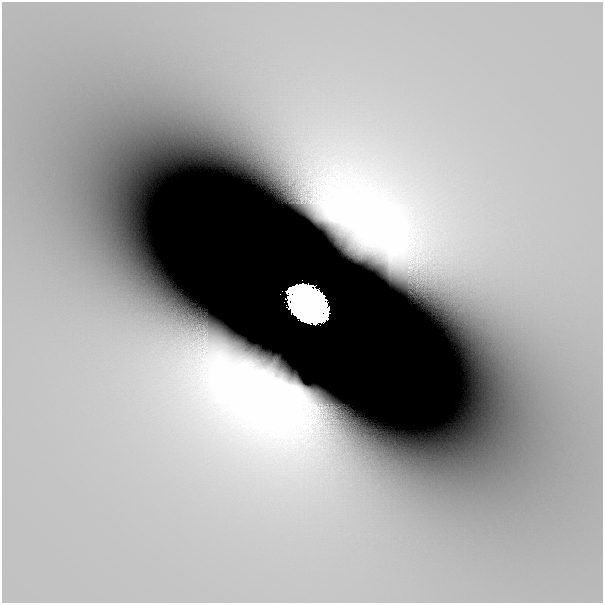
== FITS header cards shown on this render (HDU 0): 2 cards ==
NAXIS1  =                  601
NAXIS2  =                  601

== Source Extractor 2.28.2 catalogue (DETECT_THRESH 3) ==
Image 601 x 601 px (HDU 0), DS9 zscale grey, 1 PNG px = 1 image px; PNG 605 x 605 px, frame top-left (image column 1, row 601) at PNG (2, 2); no overlay
Background 9.06e-12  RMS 2.0e-11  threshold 6.01e-11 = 3 sigma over >= 5 px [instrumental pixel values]
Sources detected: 5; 3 with non-positive FLUX_AUTO (blend fragments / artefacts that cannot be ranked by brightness) are not listed; the other 2 listed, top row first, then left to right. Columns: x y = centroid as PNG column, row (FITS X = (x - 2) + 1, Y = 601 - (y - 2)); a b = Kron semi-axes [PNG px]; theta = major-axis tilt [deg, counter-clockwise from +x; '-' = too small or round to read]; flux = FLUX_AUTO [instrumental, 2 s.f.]
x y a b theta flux
303 299 20 15 35 56
311 304 19 18 - 58
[3 non-positive-flux detections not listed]